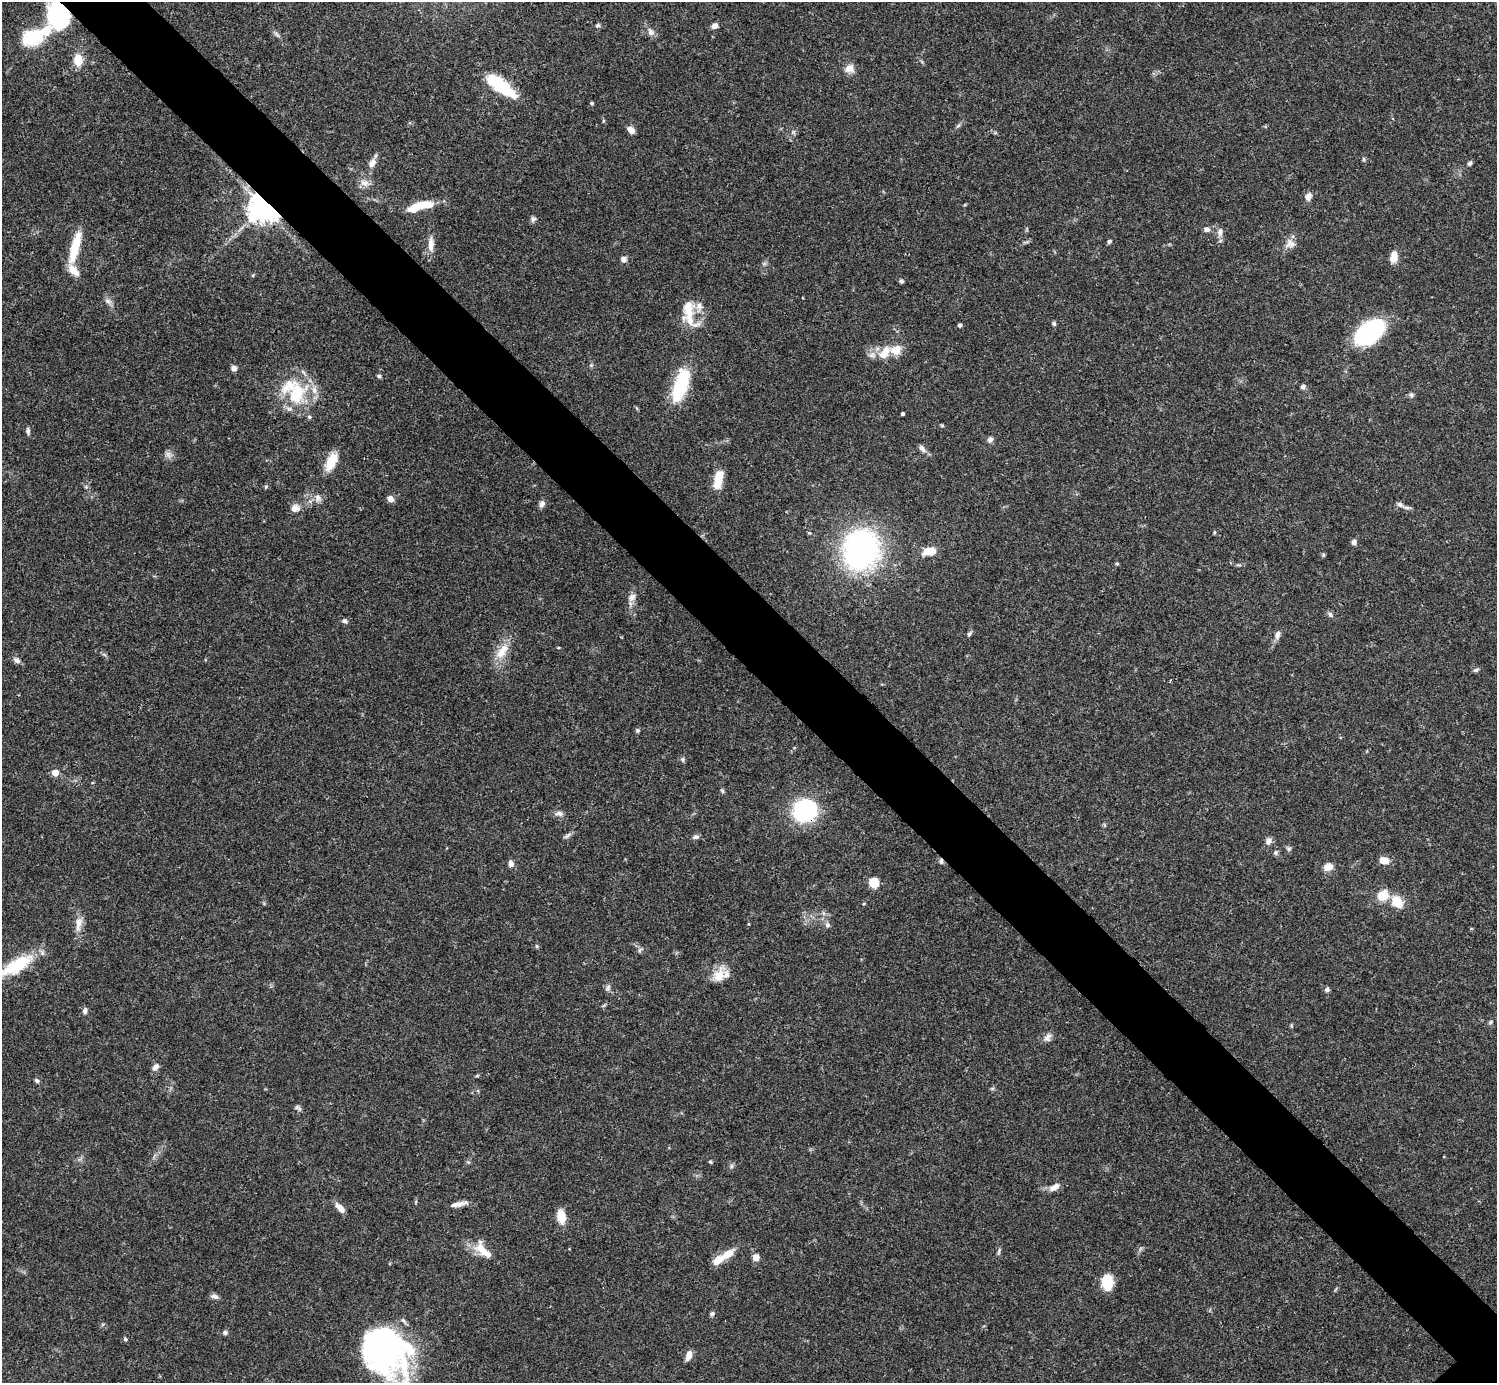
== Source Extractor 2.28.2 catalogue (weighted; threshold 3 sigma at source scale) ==
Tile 11 of 4 x 4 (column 3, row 3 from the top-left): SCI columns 2990-4484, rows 1539-2919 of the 5982 x 5981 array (HDU 1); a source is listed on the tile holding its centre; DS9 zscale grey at full resolution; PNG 1499 x 1385 px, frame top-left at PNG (2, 2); no overlay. Shown black and unused: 6% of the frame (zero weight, under 3 of 4 exposures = <1% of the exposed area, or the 3 px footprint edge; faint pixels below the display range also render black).
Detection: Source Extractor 2.28.2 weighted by HDU 2 'WHT'; one run over the whole footprint, this tile lists its part. Background 0.0411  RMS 0.0027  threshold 0.012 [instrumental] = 3 sigma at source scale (4.5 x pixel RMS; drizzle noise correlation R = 1.50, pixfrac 1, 0.05/0.05 arcsec/px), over >= 5 px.
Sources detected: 133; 1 too faint to see at this stretch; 2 inside a brighter object's white glare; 1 cosmic-ray / hot-pixel residue — not listed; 8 inside a brighter listed object's ellipse — not listed separately; the other 121 listed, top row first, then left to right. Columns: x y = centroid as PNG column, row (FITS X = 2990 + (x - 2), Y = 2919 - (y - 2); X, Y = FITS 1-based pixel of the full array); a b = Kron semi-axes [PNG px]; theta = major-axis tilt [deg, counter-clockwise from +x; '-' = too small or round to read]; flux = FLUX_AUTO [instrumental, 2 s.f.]
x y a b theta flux
58 16 15 13 -66 61
598 25 7 5 26 0.52
714 26 6 5 - 1.5
651 32 9 7 -77 1.2
277 34 12 3 -45 0.66
34 36 37 16 23 15
78 60 15 11 -89 3.9
849 68 10 9 - 2.3
501 86 34 11 -37 16
592 103 5 4 - 0.36
603 121 5 3 - 0.26
958 126 6 4 20 0.43
631 130 8 6 -44 1.8
1364 159 6 4 -89 0.36
372 163 12 8 55 1.8
1470 163 6 5 - 0.63
364 183 13 9 -16 1.8
1308 196 10 8 61 1.5
424 205 23 10 8 5
263 207 9 8 - 420
533 219 7 6 - 0.79
1206 229 7 6 - 1.1
1220 232 10 7 81 1.3
1109 241 5 4 - 0.63
431 244 22 7 -90 2.4
1290 244 14 12 -4 2
75 247 39 9 75 8.1
1394 256 12 8 82 2.9
624 259 6 6 - 1.2
901 281 5 4 - 0.55
108 301 8 6 -44 0.88
689 313 39 16 -77 7.7
1054 323 6 5 - 0.45
960 325 4 3 - 0.77
1369 332 31 18 40 30
884 353 21 11 53 4.7
591 365 6 4 45 0.39
234 368 6 6 - 1.1
379 376 6 5 - 0.53
681 385 36 13 73 18
1303 387 7 6 - 0.62
296 394 31 21 70 13
1411 395 7 6 - 0.66
902 414 3 3 - 0.51
309 417 6 5 - 0.41
28 431 9 5 -81 0.7
990 439 8 6 17 0.76
922 448 13 6 -56 1.1
331 461 21 10 63 5.8
718 478 20 9 79 5.4
86 487 5 5 - 0.37
266 487 6 5 - 0.36
318 498 10 7 -69 1.3
390 499 8 7 - 1.3
542 504 10 7 64 1
1400 504 10 6 -34 1
295 508 11 9 10 1.9
1214 532 5 4 - 0.29
1354 542 7 6 - 0.88
861 550 30 26 73 78
929 551 15 8 9 4.2
1323 555 6 4 -90 0.33
1117 564 5 3 - 0.3
632 597 12 9 42 1.6
1330 614 8 6 -47 0.71
344 621 7 6 - 0.71
969 634 8 5 51 0.57
1277 635 11 7 70 1.3
502 651 25 11 56 4.5
17 660 10 6 -23 0.95
1476 670 7 5 15 0.56
637 730 6 6 - 0.47
682 759 7 5 -89 0.52
55 773 5 4 - 3.8
722 791 6 5 - 0.43
805 810 17 15 29 39
559 814 11 7 -8 1.1
567 836 12 4 40 0.71
696 837 8 5 9 0.8
1269 841 8 7 - 1.3
1289 849 6 6 - 0.59
1275 853 8 5 84 0.52
1384 860 10 7 -8 2.9
511 864 8 7 - 1.1
1328 867 9 7 17 3
874 883 10 9 - 4.2
1383 895 12 10 38 4.7
1397 902 16 11 -51 4.7
78 924 23 8 81 2.6
827 925 7 6 - 0.74
537 946 6 4 -25 0.4
640 950 9 4 38 0.53
17 965 40 14 30 12
719 976 20 14 62 4.2
608 987 9 5 63 0.7
1327 989 6 5 - 0.68
604 1005 6 3 20 0.34
85 1011 7 5 81 0.88
1490 1022 7 4 38 0.45
1047 1037 12 8 58 1.3
155 1067 10 6 55 1.2
477 1076 6 3 20 0.31
37 1081 6 5 - 0.57
298 1107 10 5 -23 0.65
710 1162 5 4 - 0.35
731 1166 7 4 89 0.51
1054 1187 14 7 28 2
460 1203 19 6 11 1.7
340 1208 13 6 -46 2.3
561 1217 13 8 -77 5.1
483 1250 27 11 -47 4.8
999 1251 9 4 75 0.52
728 1254 20 9 35 3.6
756 1257 6 6 - 2.1
1107 1283 16 11 -86 6.4
214 1296 10 6 -7 0.92
712 1314 6 5 - 0.62
225 1332 6 5 - 0.67
125 1339 5 4 - 0.4
382 1350 52 39 -33 72
688 1356 11 6 73 2.2
Overlapping masked pixels (flux is a lower limit): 3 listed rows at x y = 58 16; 263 207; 805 810
Isophote crosses this tile's border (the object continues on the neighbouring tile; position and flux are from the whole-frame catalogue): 2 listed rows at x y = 58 16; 382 1350